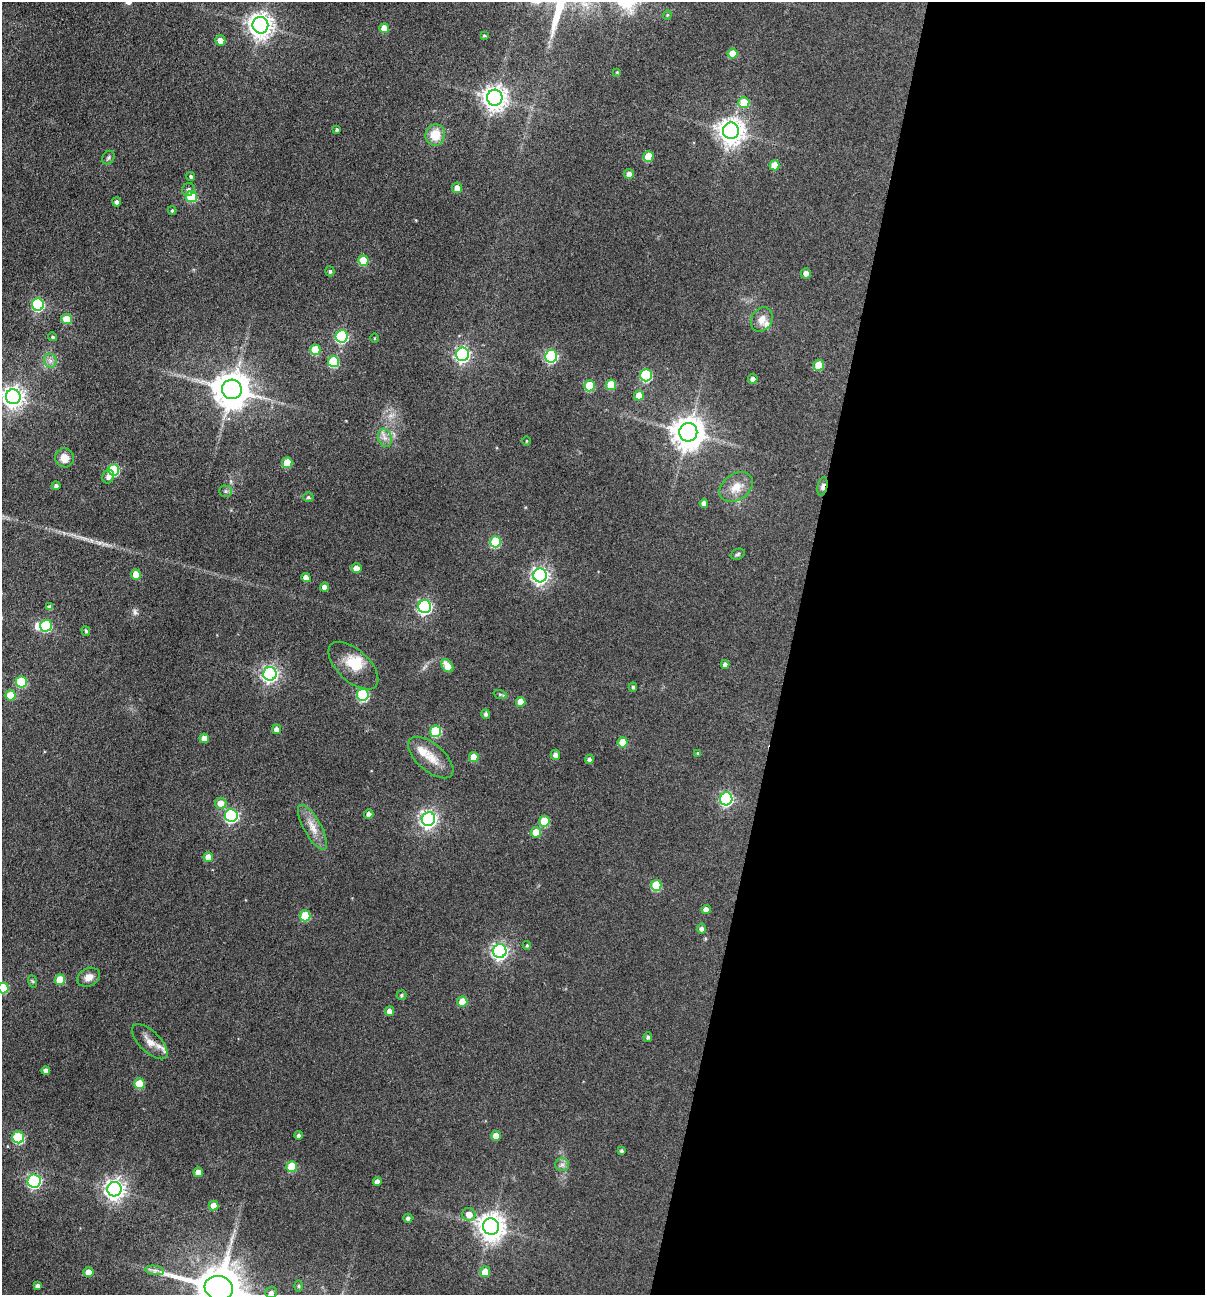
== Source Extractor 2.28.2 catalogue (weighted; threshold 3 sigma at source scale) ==
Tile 12 of 4 x 4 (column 4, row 3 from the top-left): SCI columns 3738-4940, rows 1294-2586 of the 5193 x 5174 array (HDU 1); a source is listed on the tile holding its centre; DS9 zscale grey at full resolution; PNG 1207 x 1297 px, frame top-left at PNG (2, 2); each listed source drawn as its Kron ellipse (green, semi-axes under 4 px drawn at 4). Shown black and unused: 34% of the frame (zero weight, under 3 of 4 exposures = <1% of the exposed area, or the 3 px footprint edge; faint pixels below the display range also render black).
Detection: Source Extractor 2.28.2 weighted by HDU 2 'WHT'; one run over the whole footprint, this tile lists its part. Background 0.174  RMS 0.0098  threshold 0.0439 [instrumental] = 3 sigma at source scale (4.5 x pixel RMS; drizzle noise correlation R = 1.50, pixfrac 1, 0.05/0.05 arcsec/px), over >= 5 px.
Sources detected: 140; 1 too faint to see at this stretch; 1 inside a brighter object's white glare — neither listed nor drawn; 3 inside a brighter listed object's ellipse — not listed separately; the other 135 listed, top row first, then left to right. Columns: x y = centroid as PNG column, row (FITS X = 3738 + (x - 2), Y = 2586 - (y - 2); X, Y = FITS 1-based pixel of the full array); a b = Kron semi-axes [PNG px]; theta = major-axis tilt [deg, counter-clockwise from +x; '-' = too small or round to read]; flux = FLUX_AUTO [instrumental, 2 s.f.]
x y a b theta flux
667 15 4 4 - 1.1
260 25 8 8 - 800
384 28 5 5 - 11
484 35 4 3 - 1.1
220 40 5 5 - 7.8
733 54 5 5 - 18
617 72 4 4 - 0.88
495 98 8 7 - 860
744 102 5 5 - 23
337 129 3 3 - 1.7
731 131 8 8 - 970
435 135 11 10 - 17
648 157 5 5 - 29
108 158 7 5 57 2
775 165 5 5 - 18
629 174 5 5 - 5.6
191 176 4 4 - 1.9
457 188 5 5 - 8.9
188 189 6 6 - 2.4
191 196 5 5 - 50
117 202 4 4 - 3.3
172 210 4 3 - 1.4
363 261 5 5 - 31
330 271 5 4 - 1.9
806 273 5 5 - 5.1
38 304 6 6 - 110
67 319 5 5 - 22
762 320 13 10 61 8.4
342 336 6 6 - 130
53 337 5 4 - 1.6
374 338 4 3 - 0.85
315 350 5 5 - 39
462 354 7 6 - 260
551 356 6 6 - 120
50 361 7 6 - 3.5
333 362 5 5 - 62
819 365 5 5 - 29
646 375 6 6 - 89
753 379 5 4 - 4.8
611 385 5 5 - 32
589 386 5 5 - 41
232 389 10 9 - 2400
639 395 5 5 - 10
13 397 7 7 - 610
688 432 9 9 - 1700
385 438 9 6 -69 4.8
527 441 4 3 - 0.89
64 458 9 9 - 10
287 463 5 5 - 28
114 470 6 5 - 73
108 477 7 6 - 4.3
56 486 4 4 - 2.4
823 486 9 4 78 4.2
736 487 18 13 36 15
226 491 6 5 - 2.1
308 497 5 4 - 1.8
704 503 4 4 - 6
495 542 6 5 - 60
738 554 7 5 19 1.9
356 568 5 5 - 7.5
136 574 5 5 - 17
540 575 7 6 - 350
306 577 4 4 - 7.3
324 587 4 4 - 5.4
50 607 4 4 - 3.3
425 607 6 6 - 220
46 626 6 5 - 77
86 631 5 4 - 1.5
725 664 4 4 - 3.6
353 666 30 16 -43 22
447 666 7 5 -53 12
270 674 7 6 - 320
21 682 5 5 - 50
633 687 4 4 - 1.6
500 694 7 4 -19 1.7
10 695 5 5 - 18
363 695 6 6 - 93
521 702 5 4 - 11
486 714 5 4 - 2.3
276 729 5 4 - 5
436 731 5 5 - 63
204 738 5 4 - 7.3
623 742 5 5 - 21
698 753 4 3 - 1.4
555 755 5 5 - 4
474 757 5 5 - 15
431 758 27 13 -41 17
589 759 4 4 - 2.6
726 799 6 6 - 190
221 803 5 5 - 12
369 814 5 4 - 4.4
231 815 6 6 - 160
428 819 7 6 - 360
544 821 5 5 - 36
312 827 25 8 -61 13
536 832 5 5 - 18
208 857 5 5 - 11
656 885 5 5 - 41
706 910 4 4 - 6.3
305 916 5 5 - 42
701 929 5 4 - 3.2
527 945 4 4 - 1.1
500 951 7 6 - 300
89 977 12 9 25 7.8
60 980 5 5 - 27
32 981 6 4 -70 1.3
3 988 5 5 - 46
401 995 5 4 - 1.5
462 1002 5 5 - 19
389 1011 5 4 - 6
648 1037 5 4 - 2
150 1042 23 10 -44 12
46 1070 4 4 - 4.8
139 1084 5 5 - 28
299 1135 4 4 - 2.9
496 1136 5 5 - 14
18 1137 6 6 - 84
621 1151 4 4 - 2
562 1165 7 6 - 3.2
292 1167 5 5 - 35
198 1172 4 4 - 8.9
34 1181 6 6 - 210
377 1181 4 4 - 4.7
114 1189 7 7 - 590
214 1206 5 4 - 12
469 1214 6 6 - 8.4
408 1218 4 4 - 2.8
491 1226 8 8 - 1100
155 1270 9 4 -8 3.3
88 1272 5 4 - 10
485 1272 5 5 - 14
38 1286 4 4 - 3.8
299 1286 6 4 -90 1.1
219 1288 14 12 -17 4600
271 1292 6 5 - 3.6
Overlapping masked pixels (flux is a lower limit): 2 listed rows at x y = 823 486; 219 1288
Isophote crosses this tile's border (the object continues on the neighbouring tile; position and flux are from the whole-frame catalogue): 2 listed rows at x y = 3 988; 219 1288